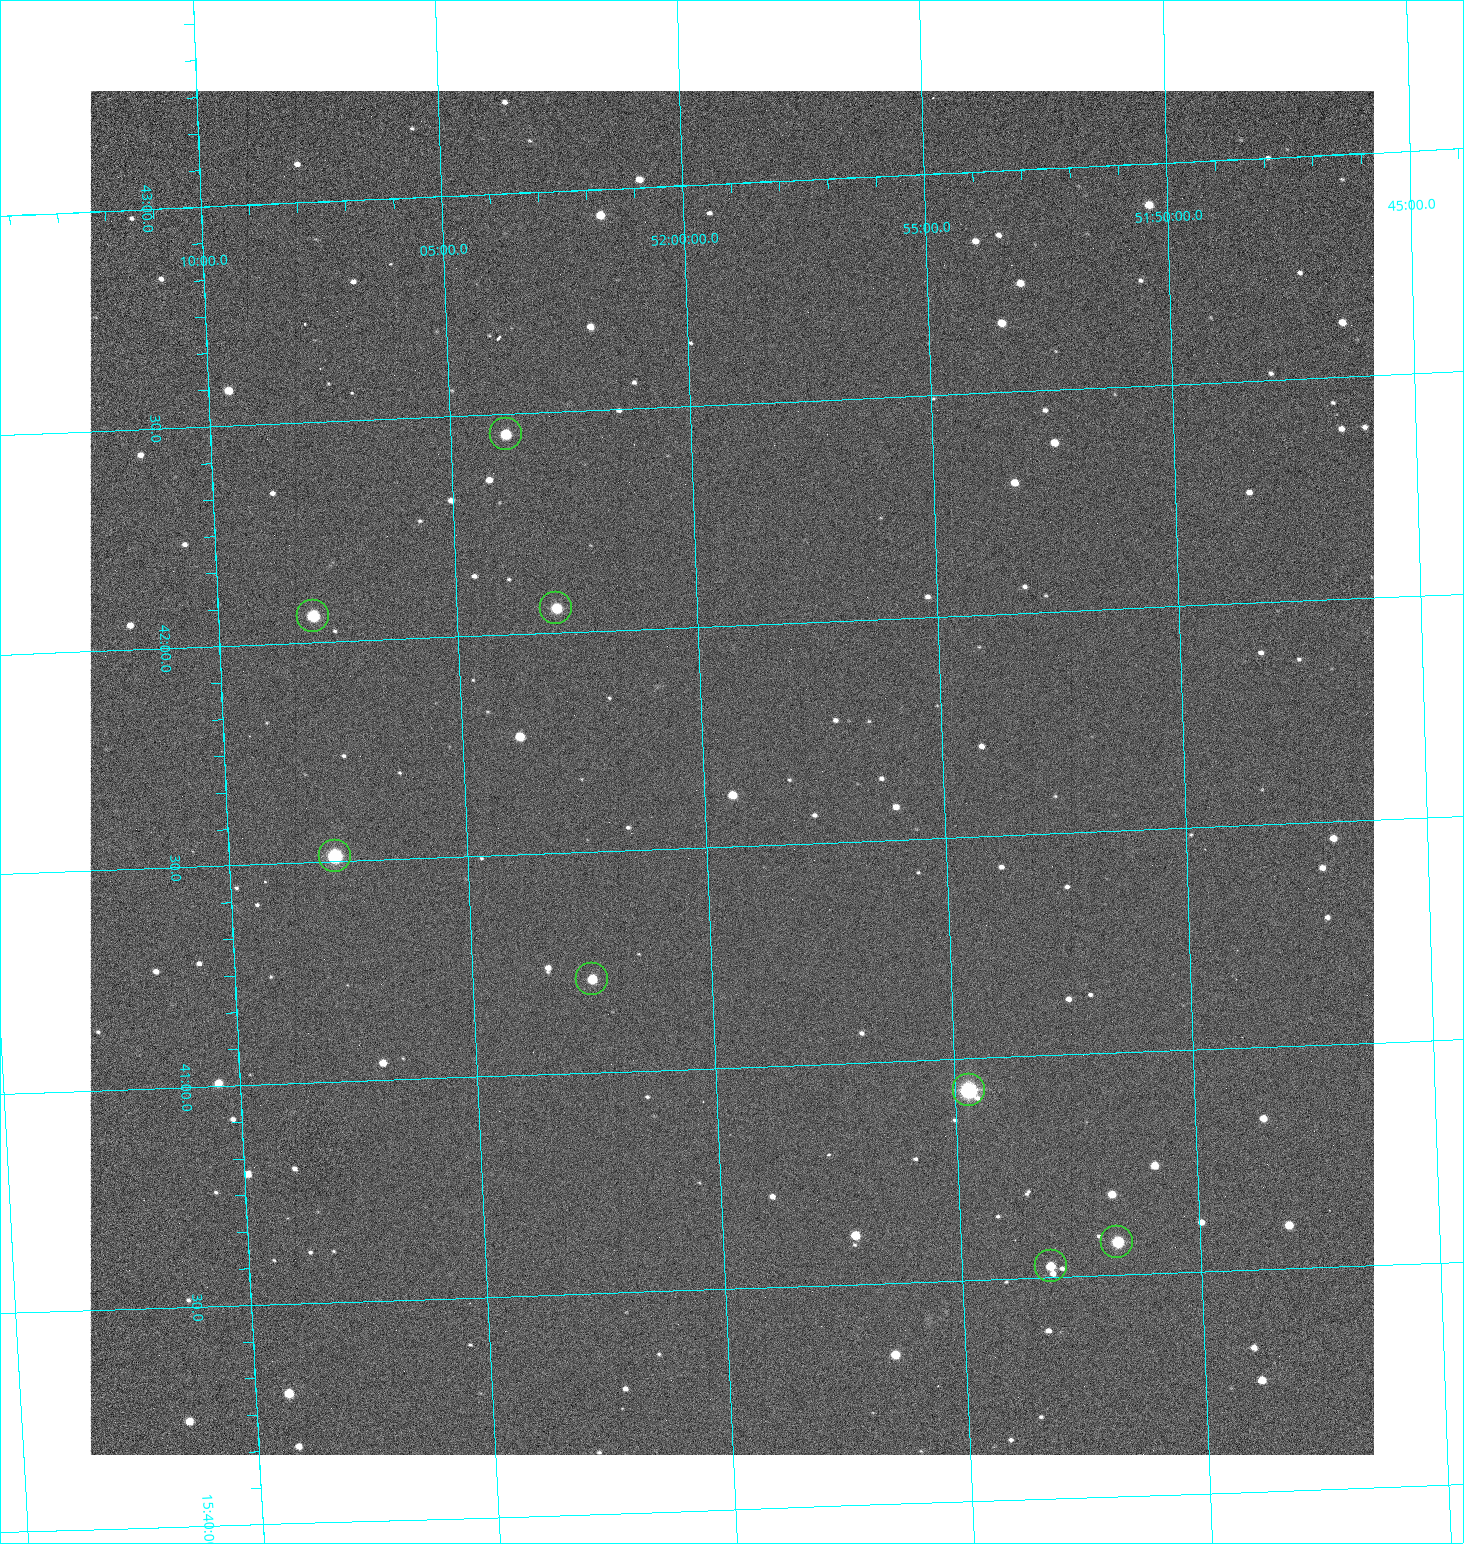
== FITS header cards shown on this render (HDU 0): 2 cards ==
NAXIS1  =                 1284 /fastest changing axis
NAXIS2  =                 1364 /next to fastest changing axis

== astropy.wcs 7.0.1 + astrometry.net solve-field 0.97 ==
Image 1284 x 1364 px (HDU 0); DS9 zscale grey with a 90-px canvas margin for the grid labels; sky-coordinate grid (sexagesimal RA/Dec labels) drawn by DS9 from the SOLVED WCS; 8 Tycho-2 reference stars matched to detected sources circled (green)
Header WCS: RA---TAN/DEC--TAN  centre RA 15:41:40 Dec +51:59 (235.42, +51.99 deg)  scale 1.26 arcsec/px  FOV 26.9' x 28.5'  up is +92 deg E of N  parity flipped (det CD > 0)
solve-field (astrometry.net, Tycho-2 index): VERIFIED the header's WCS against the Tycho-2 star catalogue (8 matches, 0 conflicts) and refined it, rather than solving blind
Solved WCS: RA---TAN-SIP/DEC--TAN-SIP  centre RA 15:41:40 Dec +51:59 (235.42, +51.99 deg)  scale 1.25 arcsec/px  FOV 26.8' x 28.5'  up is +92 deg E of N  parity flipped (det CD > 0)
The solver's refit moves the header's centre by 0.62 arcsec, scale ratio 0.9976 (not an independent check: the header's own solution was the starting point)
Tycho-2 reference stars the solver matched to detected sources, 8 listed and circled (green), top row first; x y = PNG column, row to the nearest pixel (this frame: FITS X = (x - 90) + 1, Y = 1364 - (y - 91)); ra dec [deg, ICRS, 3 dp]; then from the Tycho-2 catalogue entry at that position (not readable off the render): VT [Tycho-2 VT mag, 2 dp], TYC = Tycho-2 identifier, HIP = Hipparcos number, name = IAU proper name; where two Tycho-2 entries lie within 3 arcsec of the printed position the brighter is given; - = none
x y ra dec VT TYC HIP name
506 434 235.614 +52.064 11.61 3489-1132-1 - -
556 608 235.514 +52.049 11.19 3489-1407-1 - -
313 616 235.515 +52.133 11.12 3489-1380-1 - -
335 856 235.378 +52.130 9.31 3489-1322-1 76850 -
592 979 235.303 +52.042 11.52 3489-958-1 - -
969 1090 235.232 +51.912 9.59 3489-824-1 - -
1117 1242 235.143 +51.862 10.97 3489-1016-1 - -
1051 1266 235.131 +51.886 12.29 3489-908-1 - -